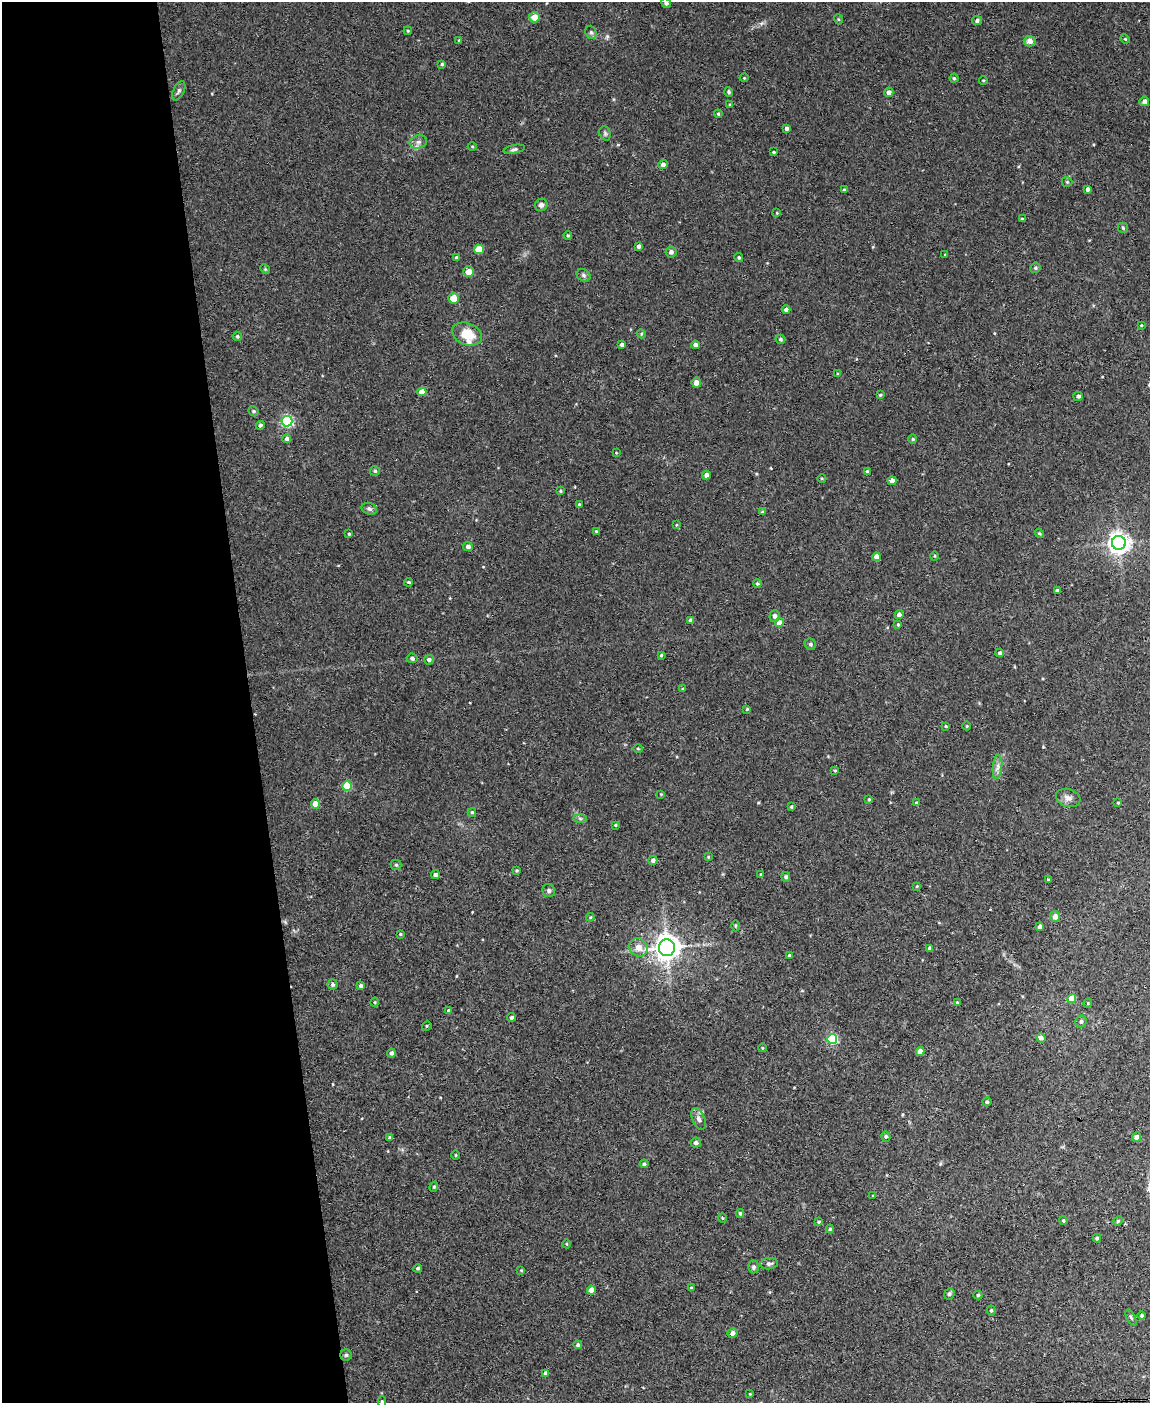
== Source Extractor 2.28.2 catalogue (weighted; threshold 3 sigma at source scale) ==
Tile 5 of 4 x 3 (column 1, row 2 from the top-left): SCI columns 1-1148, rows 1636-3036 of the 4592 x 4566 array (HDU 1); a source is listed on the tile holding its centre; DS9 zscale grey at full resolution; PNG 1152 x 1405 px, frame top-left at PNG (2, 2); each listed source drawn as its Kron ellipse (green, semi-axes under 4 px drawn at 4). Shown black and unused: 22% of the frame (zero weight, under 3 of 4 exposures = <1% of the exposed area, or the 3 px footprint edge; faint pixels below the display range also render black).
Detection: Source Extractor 2.28.2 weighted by HDU 2 'WHT'; one run over the whole footprint, this tile lists its part. Background 0.0514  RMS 0.0046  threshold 0.0209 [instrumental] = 3 sigma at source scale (4.5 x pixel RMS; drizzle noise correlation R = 1.50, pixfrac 1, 0.05/0.05 arcsec/px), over >= 5 px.
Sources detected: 183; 2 inside a brighter listed object's ellipse — not listed separately; the other 181 listed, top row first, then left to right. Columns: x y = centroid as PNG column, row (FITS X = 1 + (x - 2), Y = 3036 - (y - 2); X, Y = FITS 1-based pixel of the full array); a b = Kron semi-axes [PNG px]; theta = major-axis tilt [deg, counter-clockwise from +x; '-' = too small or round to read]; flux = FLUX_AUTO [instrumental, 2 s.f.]
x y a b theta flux
666 3 5 4 - 0.97
534 17 5 5 - 4.6
838 19 5 3 - 0.44
977 21 5 4 - 0.98
408 31 4 3 - 0.42
591 32 7 5 -69 0.82
1125 39 5 4 - 0.48
459 40 4 3 - 0.48
1030 41 6 5 - 2.4
442 64 4 4 - 0.58
744 78 4 3 - 0.35
954 78 4 4 - 0.64
983 80 4 3 - 0.35
179 91 10 5 65 1.1
729 92 5 4 - 0.72
889 92 4 4 - 1.8
1144 101 5 4 - 1.8
730 105 4 3 - 0.41
718 114 4 3 - 0.53
786 129 4 4 - 1.1
605 133 7 5 -70 0.83
418 142 9 6 14 1.6
472 146 4 3 - 0.4
514 149 11 4 11 1
774 152 3 2 - 0.47
663 164 4 4 - 1.6
1067 182 5 5 - 0.51
1088 189 4 3 - 1.4
844 190 4 3 - 0.5
541 205 6 6 - 1.4
777 213 4 2 - 0.3
1022 219 4 3 - 0.41
1123 228 5 5 - 0.6
568 235 4 3 - 0.54
639 246 4 4 - 1.5
479 249 5 5 - 6.7
671 252 5 5 - 1.5
945 255 3 3 - 0.38
457 258 4 4 - 1
739 258 4 3 - 0.64
1035 268 5 5 - 0.75
265 269 5 4 - 0.5
468 272 5 5 - 4
583 275 7 6 - 1.1
453 298 5 5 - 6.9
786 309 4 4 - 1.3
1141 325 4 3 - 0.34
467 334 15 11 -21 9.5
641 334 5 4 - 0.59
237 336 5 5 - 0.62
780 339 5 5 - 0.71
622 344 4 3 - 1.3
695 345 4 4 - 1.4
838 374 4 4 - 0.5
696 383 5 5 - 2.7
422 392 4 4 - 7
880 395 3 3 - 0.41
1078 396 5 4 - 0.97
253 411 5 4 - 0.72
287 421 5 5 - 63
260 425 4 4 - 0.98
287 439 4 4 - 1.3
913 439 4 4 - 0.55
616 453 3 3 - 0.34
375 471 5 5 - 0.61
867 472 4 3 - 0.73
706 475 4 4 - 1.9
822 479 4 3 - 0.37
892 481 4 4 - 2.7
560 491 4 3 - 0.52
579 504 3 3 - 0.45
369 509 8 6 -20 1.3
762 512 4 3 - 0.5
676 525 4 2 - 0.36
596 531 3 3 - 0.39
1039 533 5 3 - 0.44
349 534 4 4 - 0.52
1119 543 7 7 - 310
468 546 5 4 - 1.8
935 556 5 3 - 0.41
877 557 4 4 - 3.1
409 582 4 3 - 0.63
757 584 4 4 - 0.62
1057 590 4 3 - 0.92
899 615 4 4 - 2.2
775 616 6 5 - 1.4
691 620 4 4 - 1.3
779 623 4 4 - 4
898 624 4 3 - 0.46
810 644 6 5 - 0.95
1000 653 4 4 - 0.85
661 655 3 3 - 0.46
412 658 5 5 - 1.1
429 660 5 5 - 1.2
683 689 4 3 - 0.58
747 709 4 4 - 0.54
946 726 4 4 - 0.48
967 726 4 3 - 0.35
638 748 5 3 - 0.37
997 767 12 4 85 1.8
835 771 3 3 - 0.53
347 786 5 4 - 18
661 794 3 3 - 0.34
1068 798 12 9 -18 2.5
869 799 4 3 - 0.41
916 802 4 3 - 0.34
1118 803 4 4 - 0.52
315 804 4 4 - 7.5
791 807 3 2 - 0.55
472 812 4 3 - 0.65
580 818 6 4 -2 0.87
615 825 4 3 - 0.48
708 857 4 3 - 0.41
653 860 5 4 - 1.4
396 865 5 5 - 0.77
517 870 3 3 - 0.48
761 874 3 3 - 0.42
435 875 4 4 - 1.1
786 877 5 4 - 0.99
1048 880 4 4 - 0.52
917 886 4 3 - 0.41
549 891 6 6 - 1
590 917 4 3 - 0.45
1055 917 5 5 - 2.3
735 926 5 3 - 0.49
1040 926 4 3 - 1.3
400 934 4 3 - 0.43
638 947 9 8 - 4
667 948 8 8 - 450
930 948 4 4 - 1.4
789 956 4 4 - 1.1
333 984 5 5 - 0.79
361 986 4 4 - 1.1
1072 999 5 4 - 6.3
375 1002 4 3 - 0.39
957 1003 4 3 - 0.49
1088 1003 4 3 - 0.41
449 1011 4 4 - 0.87
511 1017 4 4 - 0.93
1081 1021 6 5 - 1
427 1026 5 4 - 0.55
1041 1038 5 4 - 1.7
832 1039 5 5 - 37
762 1048 4 3 - 0.33
920 1052 4 4 - 4.4
391 1053 4 4 - 1.1
987 1102 4 4 - 0.67
699 1119 11 6 -68 1.7
886 1137 5 4 - 0.8
1136 1137 5 4 - 1.4
390 1138 4 3 - 0.94
696 1143 5 5 - 1.2
456 1155 5 3 - 0.41
644 1164 4 4 - 0.73
434 1187 5 4 - 0.57
873 1196 3 3 - 0.48
740 1213 4 3 - 0.58
722 1218 4 3 - 0.38
1063 1220 4 3 - 0.53
1118 1221 5 4 - 0.64
818 1222 4 3 - 0.45
830 1229 4 4 - 0.62
1097 1238 4 4 - 0.77
567 1244 4 3 - 0.38
769 1264 9 5 5 1.2
753 1267 6 5 - 0.95
418 1268 4 4 - 0.75
521 1270 3 3 - 0.32
691 1288 4 2 - 0.31
591 1290 4 4 - 4.2
949 1294 6 5 - 1
978 1295 4 4 - 0.67
991 1310 5 4 - 0.62
1142 1316 4 4 - 0.64
1131 1317 9 3 -63 0.71
733 1333 5 5 - 2
578 1345 4 4 - 0.9
346 1355 5 5 - 0.77
546 1373 4 4 - 2
750 1394 4 3 - 0.33
382 1402 5 4 - 0.68
Isophote crosses this tile's border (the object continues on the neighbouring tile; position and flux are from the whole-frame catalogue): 2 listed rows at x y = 666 3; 382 1402